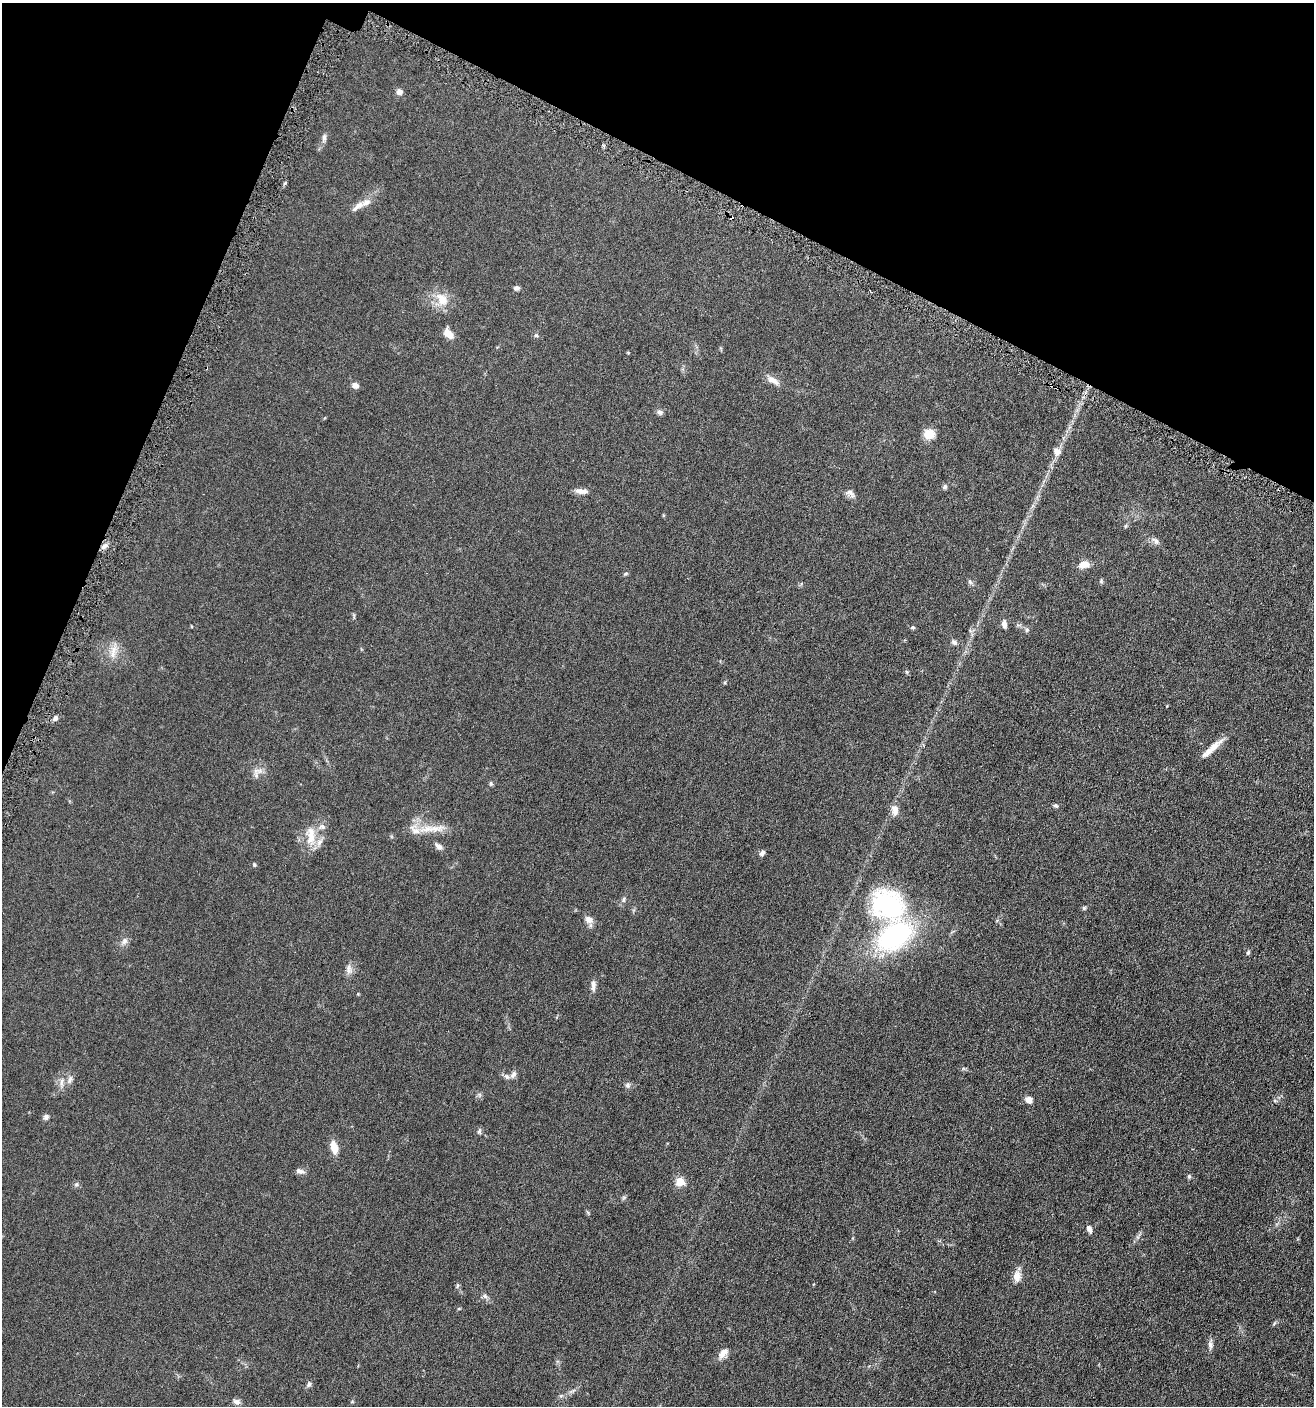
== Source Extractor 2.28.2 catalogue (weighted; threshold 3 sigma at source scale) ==
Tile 2 of 4 x 4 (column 2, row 1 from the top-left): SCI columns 1451-2762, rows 4230-5633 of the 5662 x 5646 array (HDU 1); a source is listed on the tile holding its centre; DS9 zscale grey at full resolution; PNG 1316 x 1408 px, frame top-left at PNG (2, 3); no overlay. Shown black and unused: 20% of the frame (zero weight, under 3 of 6 exposures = <1% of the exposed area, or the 3 px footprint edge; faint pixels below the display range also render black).
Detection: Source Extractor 2.28.2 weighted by HDU 2 'WHT'; one run over the whole footprint, this tile lists its part. Background 0.0496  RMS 0.0059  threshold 0.0241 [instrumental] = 3 sigma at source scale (4.09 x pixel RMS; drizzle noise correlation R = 1.36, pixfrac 0.8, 0.05/0.05 arcsec/px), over >= 5 px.
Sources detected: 77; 1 cosmic-ray / hot-pixel residue — not listed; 5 inside a brighter listed object's ellipse — not listed separately; the other 71 listed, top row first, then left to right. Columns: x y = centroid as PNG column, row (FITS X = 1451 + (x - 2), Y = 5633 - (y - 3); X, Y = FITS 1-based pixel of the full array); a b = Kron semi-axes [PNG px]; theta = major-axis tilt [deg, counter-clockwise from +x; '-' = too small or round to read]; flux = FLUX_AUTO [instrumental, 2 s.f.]
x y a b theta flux
399 92 7 7 - 2.1
324 138 13 5 81 1.7
358 206 20 8 37 3.9
516 288 7 5 12 1.4
442 299 21 13 -51 8.2
448 334 12 8 -48 4.7
536 335 5 5 - 0.74
628 353 5 3 - 0.38
773 380 18 8 -32 3.7
355 385 8 6 -15 2.3
1051 385 3 2 - 0.55
660 412 9 7 -19 1.3
929 434 10 9 - 8
1057 451 11 9 -51 2.9
945 487 6 6 - 1.1
581 491 14 7 -17 2.9
850 493 15 8 -37 2.4
1125 526 6 4 70 0.6
1155 541 12 7 -47 1.9
104 546 9 3 45 1.4
1084 564 12 8 14 4.9
625 574 7 4 8 0.73
1101 581 6 5 - 0.7
970 582 9 5 -62 1
1004 624 9 6 -86 2.3
912 627 5 5 - 0.81
1027 630 7 5 -78 1.1
954 642 8 6 -22 1.4
113 652 22 8 75 4.8
725 682 5 3 - 0.52
55 718 7 5 52 1.7
1212 748 32 6 41 6.1
258 770 16 7 3 3
491 783 6 5 - 0.78
1056 806 6 5 - 0.93
895 810 14 8 -87 3.6
322 827 9 7 -11 2
433 829 35 8 7 7.9
311 836 29 12 -88 8.8
439 846 11 6 -36 2.1
762 853 8 5 46 1.3
254 865 5 4 - 0.59
623 899 7 5 77 1
888 904 37 30 -34 64
1084 908 5 5 - 0.69
589 919 11 9 -50 3.1
125 941 11 8 66 2.1
1248 952 6 4 73 0.83
349 969 14 8 -82 2.7
593 985 16 6 88 2.2
513 1075 10 6 54 1.8
70 1079 12 6 68 2
62 1082 15 5 85 2.2
627 1085 7 7 - 1.3
1029 1100 9 7 -27 2.7
1275 1101 6 4 -19 0.62
46 1117 7 6 - 1.2
479 1131 9 5 78 1
334 1147 12 7 -79 6.6
300 1171 12 6 -15 1.9
1189 1177 6 5 - 0.92
680 1182 5 5 - 20
76 1184 6 5 - 0.96
1089 1229 9 5 -66 2.1
1017 1276 14 9 87 4.1
457 1285 7 4 81 0.79
485 1296 8 5 -31 1.3
1210 1345 11 6 -80 1.9
723 1353 15 8 48 3.7
309 1384 8 5 61 1.2
236 1402 9 7 -14 1.8
Overlapping masked pixels (flux is a lower limit): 1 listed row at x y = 1051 385